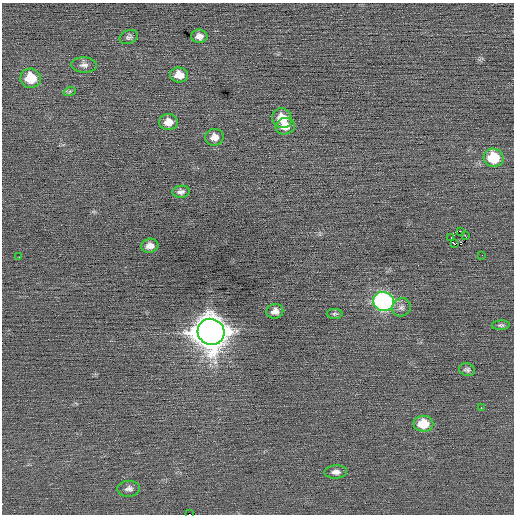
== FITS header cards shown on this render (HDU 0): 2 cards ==
NAXIS1  =                  512 / Axis length
NAXIS2  =                  512 / Axis length

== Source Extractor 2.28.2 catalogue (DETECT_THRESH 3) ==
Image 512 x 512 px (HDU 0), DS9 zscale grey, 1 PNG px = 1 image px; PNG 516 x 516 px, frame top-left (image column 1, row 512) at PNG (2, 3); each listed source drawn as its Kron ellipse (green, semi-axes under 4 px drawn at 4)
Background 0.0188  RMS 0.72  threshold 2.15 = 3 sigma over >= 5 px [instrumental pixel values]
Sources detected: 31; all 31 listed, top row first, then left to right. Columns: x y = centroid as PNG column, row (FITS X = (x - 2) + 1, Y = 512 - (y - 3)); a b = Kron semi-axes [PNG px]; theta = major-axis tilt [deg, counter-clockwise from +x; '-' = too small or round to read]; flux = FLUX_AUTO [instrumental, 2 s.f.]
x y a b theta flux
199 36 8 6 1 250
129 37 9 6 23 140
84 65 13 7 -4 240
179 75 9 7 -5 650
31 78 10 9 - 1200
70 91 6 4 19 73
282 118 10 9 - 780
168 122 9 8 - 500
285 126 9 8 - 540
214 137 9 8 - 440
493 158 10 9 - 1800
181 192 9 6 8 190
461 231 3 2 - 38
465 235 3 2 - 210
451 237 2 2 - 39
455 244 2 2 - 170
150 246 9 7 11 310
482 255 2 2 - 61
19 257 2 2 - 61
383 301 10 9 - 11000
401 307 9 9 - 230
275 311 8 7 - 280
335 314 8 5 -2 88
501 325 9 4 4 99
211 332 13 13 - 100000
467 370 8 6 -14 130
481 408 3 2 - 64
423 424 10 8 -1 1300
336 472 11 6 2 250
129 489 11 8 2 240
189 514 2 2 - 300
At the frame edge (FLAGS 8, measured only in part): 1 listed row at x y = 189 514